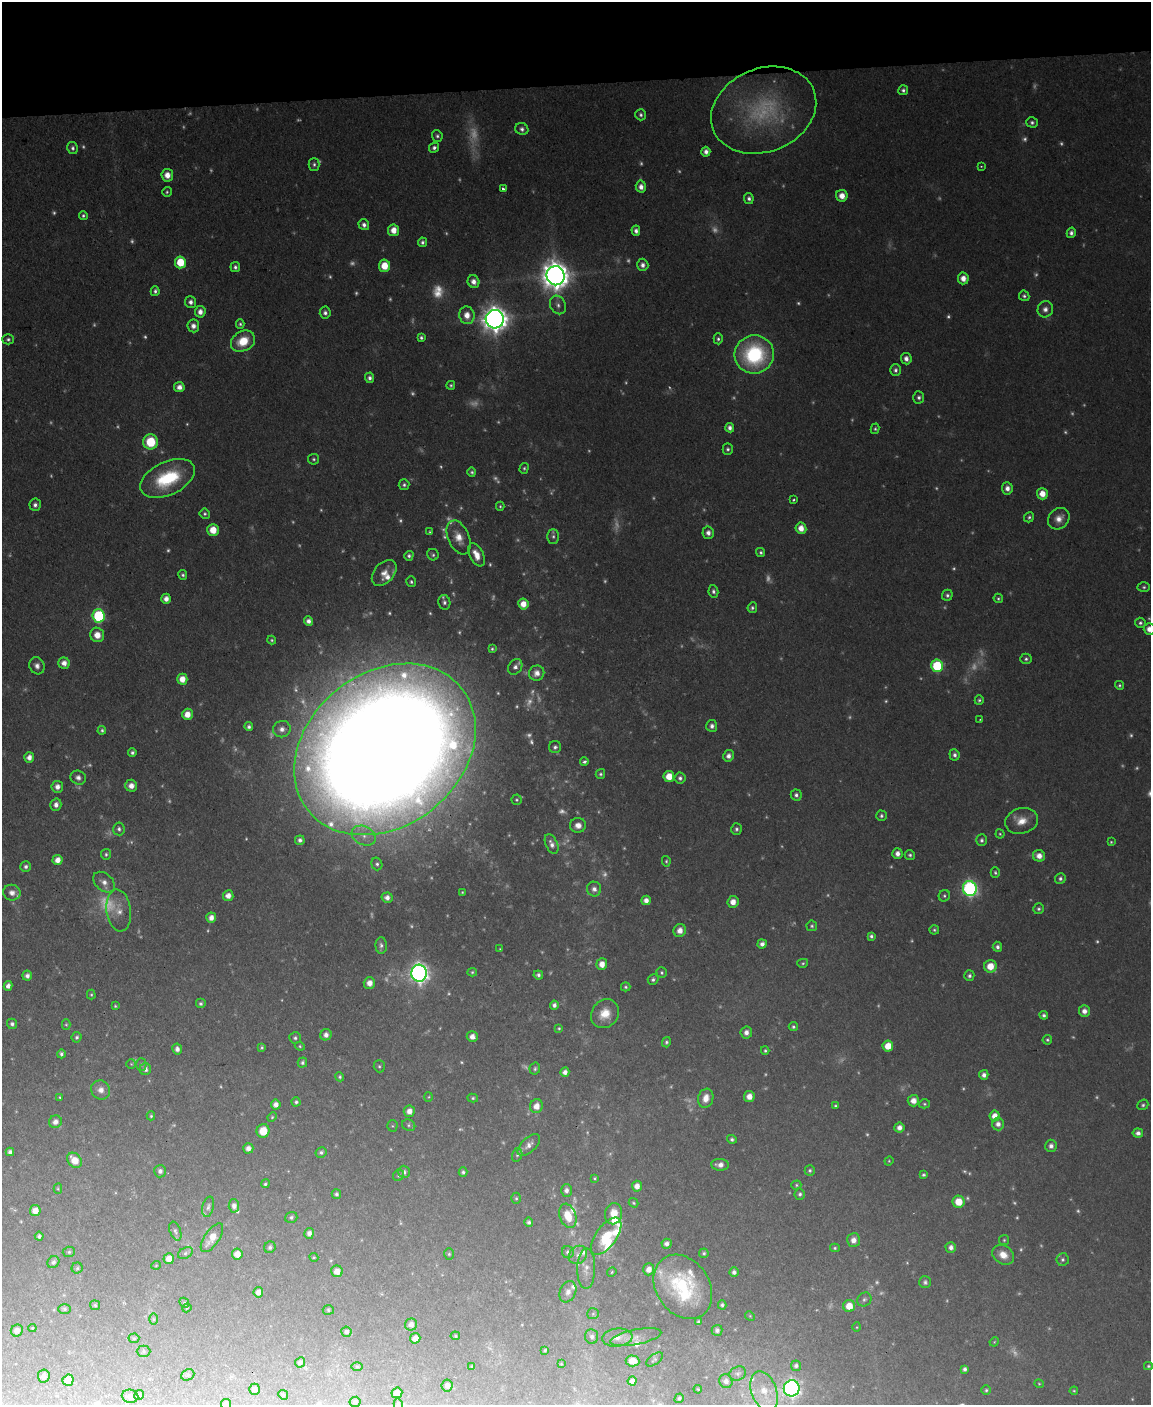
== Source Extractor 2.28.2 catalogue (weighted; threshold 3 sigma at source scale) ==
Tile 3 of 4 x 3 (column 3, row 1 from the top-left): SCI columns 2299-3447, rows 3044-4446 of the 4596 x 4572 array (HDU 1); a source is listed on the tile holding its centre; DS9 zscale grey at full resolution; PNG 1153 x 1407 px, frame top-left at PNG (2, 2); each listed source drawn as its Kron ellipse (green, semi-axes under 4 px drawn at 4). Shown black and unused: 6% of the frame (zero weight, under 2 of 3 exposures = <1% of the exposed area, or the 3 px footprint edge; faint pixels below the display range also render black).
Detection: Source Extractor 2.28.2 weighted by HDU 2 'WHT'; one run over the whole footprint, this tile lists its part. Background 0.11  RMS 0.0071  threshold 0.0321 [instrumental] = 3 sigma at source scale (4.5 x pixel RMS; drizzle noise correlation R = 1.50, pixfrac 1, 0.05/0.05 arcsec/px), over >= 5 px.
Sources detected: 544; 161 too faint to see at this stretch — neither listed nor drawn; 17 inside a brighter listed object's ellipse — not listed separately; the other 366 listed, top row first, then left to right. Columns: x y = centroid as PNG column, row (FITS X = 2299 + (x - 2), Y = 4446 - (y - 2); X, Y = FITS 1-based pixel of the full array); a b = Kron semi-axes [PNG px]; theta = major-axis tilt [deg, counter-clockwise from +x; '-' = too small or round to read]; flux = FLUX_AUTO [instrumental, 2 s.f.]
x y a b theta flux
903 90 5 5 - 2.1
764 110 54 41 22 79
641 115 5 5 - 1.9
1032 122 6 5 - 2.1
522 129 7 6 - 2.7
437 136 6 5 - 1.8
72 148 6 5 - 2.3
434 148 5 4 - 2.4
706 152 5 4 - 3.6
314 164 6 5 - 2
981 166 3 2 - 0.62
167 175 6 5 - 7.4
641 187 6 5 - 4.9
503 189 4 3 - 4.6
167 192 5 4 - 1.3
842 196 6 5 - 7.1
749 198 5 4 - 2.4
83 216 4 4 - 1.6
364 225 6 5 - 3.2
394 230 6 5 - 9.2
636 231 5 4 - 3
1071 233 5 4 - 2.6
422 242 4 4 - 2.1
180 262 6 5 - 23
643 265 6 5 - 3.5
384 266 6 5 - 13
235 267 5 5 - 2.1
556 276 9 9 - 1200
963 278 6 5 - 6.3
474 282 6 6 - 5.1
155 291 5 4 - 2
1024 296 5 5 - 1.8
191 302 6 5 - 3.3
558 305 10 7 -60 3.6
1045 309 8 7 - 4.5
200 312 6 5 - 5.1
325 313 6 5 - 2.7
467 315 9 7 -81 8.8
495 319 9 9 - 910
240 324 5 4 - 1.5
193 326 6 6 - 4.6
421 338 4 3 - 1.7
8 339 6 5 - 1.6
718 339 5 4 - 1.7
243 341 13 10 29 20
754 354 20 19 - 85
906 359 6 5 - 4.1
895 370 6 5 - 2.4
369 378 5 4 - 2.6
451 385 4 4 - 1.3
179 387 5 5 - 5.2
919 397 6 5 - 2.4
730 428 5 4 - 3.3
875 429 5 4 - 1.3
151 442 7 7 - 29
728 449 5 5 - 1.8
314 459 5 5 - 1.5
524 468 5 4 - 1.4
472 472 5 4 - 1.5
168 478 29 16 25 55
404 485 5 5 - 1.9
1007 488 6 5 - 4.5
1042 494 6 5 - 8.8
794 500 3 3 - 1.3
35 505 6 5 - 3
500 506 4 4 - 1.2
205 514 5 5 - 1.5
1029 517 5 4 - 1.6
1059 519 11 9 45 7.3
801 528 6 5 - 7.6
213 530 6 5 - 12
430 532 4 3 - 1.1
708 533 6 5 - 4
553 536 7 5 -89 2.3
459 537 18 10 -66 12
761 552 5 4 - 1.5
433 555 6 5 - 1.7
476 555 12 7 -63 9.9
409 556 5 4 - 2.1
384 573 15 9 49 7.4
183 575 5 4 - 1.7
411 582 5 5 - 1.6
1144 587 6 5 - 1.5
713 591 6 5 - 2.2
947 595 5 5 - 2
998 598 5 4 - 1.2
166 599 5 5 - 5.1
444 602 7 6 - 2.4
523 604 5 5 - 8.8
752 608 5 4 - 1.8
99 616 7 6 - 77
308 621 5 4 - 3.7
1140 623 5 5 - 1.8
1149 629 5 5 - 5.7
97 635 7 7 - 9.4
272 640 4 3 - 1.2
492 649 4 3 - 1.2
1026 659 5 5 - 1.7
64 663 6 5 - 5.6
37 666 9 7 -64 4.3
937 666 6 6 - 50
515 667 8 6 56 3.5
537 673 8 7 - 5.3
182 679 5 5 - 9
1119 685 4 4 - 1.3
979 700 5 4 - 1.4
187 714 5 5 - 8.3
980 719 4 2 - 0.6
712 726 6 5 - 2.9
249 727 4 4 - 2
282 729 9 8 - 4.6
102 730 4 4 - 1.4
555 747 6 6 - 2.3
385 749 98 77 39 5100
132 753 4 4 - 1.8
954 755 6 5 - 2.7
728 756 6 5 - 4.1
29 757 5 5 - 5.1
584 762 4 3 - 1.8
600 774 5 4 - 1.6
669 776 5 5 - 12
78 778 8 6 -25 3.4
680 778 5 5 - 2.4
131 786 6 6 - 6
57 787 6 6 - 4.4
796 795 5 5 - 2.5
516 800 5 5 - 1.2
56 805 6 5 - 3.9
881 816 5 5 - 1.8
1022 821 16 12 15 12
578 825 8 7 - 5.5
119 829 6 5 - 2.3
736 829 6 5 - 2
1000 834 4 4 - 0.97
364 836 12 9 -27 7.5
300 840 5 4 - 2.6
982 840 6 5 - 2.1
1111 842 4 4 - 0.98
552 844 10 6 -65 3.9
106 854 5 5 - 1.5
897 854 5 5 - 4.3
910 855 5 5 - 1.6
1039 856 6 5 - 6.5
57 860 5 5 - 6.1
666 861 5 4 - 1.2
377 864 6 5 - 1.9
26 867 5 5 - 2.3
995 873 5 4 - 1.5
1060 878 5 5 - 2.2
104 882 12 8 -42 5.7
594 889 7 7 - 3.7
970 889 7 7 - 210
462 892 4 3 - 0.84
12 893 8 8 - 4.8
228 896 5 5 - 5.7
944 896 6 5 - 1.5
387 898 5 5 - 3.8
646 900 4 4 - 4.5
733 902 6 5 - 6.4
1039 909 5 5 - 1.8
119 910 21 12 -82 10
211 918 5 5 - 5.2
812 926 5 5 - 1.4
680 930 6 6 - 6.5
934 930 5 4 - 1.2
871 936 4 4 - 1.9
762 944 5 4 - 3.4
381 945 8 5 -88 2.3
997 947 5 4 - 2.4
500 949 3 2 - 0.64
803 963 5 4 - 1.2
602 964 6 5 - 7.7
990 966 6 6 - 12
472 972 5 4 - 1.1
419 973 8 7 - 450
662 973 5 5 - 1.4
538 975 5 4 - 2.1
27 976 5 5 - 3.2
969 976 5 5 - 2.1
653 979 6 5 - 1.9
369 983 6 6 - 6.4
8 986 5 4 - 3.8
626 987 5 4 - 1.4
91 995 5 4 - 1.1
201 1004 5 5 - 2
554 1005 4 4 - 2.8
115 1006 4 4 - 1
1084 1011 6 5 - 5
605 1014 15 13 53 14
1044 1015 4 4 - 1.9
12 1024 5 5 - 2.3
66 1025 5 4 - 1
793 1027 4 4 - 1.6
559 1028 4 4 - 0.97
746 1032 6 6 - 4.2
326 1035 6 5 - 4.1
77 1037 5 5 - 1.6
472 1037 5 5 - 5.3
295 1038 6 5 - 1.7
1047 1040 5 4 - 1.4
666 1042 5 4 - 1.7
300 1046 5 4 - 0.94
888 1046 5 5 - 12
262 1047 4 4 - 1.3
177 1049 5 5 - 3.3
765 1051 4 3 - 1.2
61 1054 4 4 - 1.8
302 1062 5 4 - 2
131 1064 5 5 - 0.9
141 1064 6 5 - 1.6
379 1066 6 5 - 1.4
145 1069 6 5 - 3
535 1069 6 5 - 1.5
565 1072 4 4 - 3.9
984 1075 5 4 - 3.5
340 1077 5 4 - 1.3
101 1090 10 9 - 5.3
60 1097 3 3 - 0.76
429 1097 5 3 - 0.77
749 1097 5 5 - 6.2
473 1098 5 4 - 1.2
706 1098 10 7 72 8.3
913 1101 6 5 - 6.4
296 1102 4 4 - 1.6
276 1104 5 5 - 4.4
924 1104 5 4 - 1.2
1143 1105 6 5 - 1.6
536 1106 7 6 - 7.2
835 1106 4 3 - 1.1
409 1111 6 5 - 5.2
151 1116 4 4 - 1.1
995 1116 5 5 - 7.2
272 1117 5 4 - 1
55 1122 6 6 - 4.4
998 1124 6 6 - 4.2
409 1125 7 5 -23 1.7
392 1126 5 5 - 0.94
899 1128 5 5 - 4.6
263 1131 7 6 - 15
1138 1133 5 4 - 3.2
732 1139 5 4 - 1.7
529 1145 14 7 43 4.6
1051 1146 6 6 - 3.7
248 1148 5 5 - 4.4
10 1152 4 4 - 2.5
321 1152 6 5 - 2
517 1155 7 5 75 1.5
75 1160 8 6 -48 11
889 1161 4 4 - 0.81
720 1165 9 6 -4 5.1
810 1170 5 5 - 1.6
160 1171 6 6 - 2.8
404 1172 6 5 - 2.2
463 1172 4 4 - 1.7
399 1175 6 5 - 1.5
923 1175 4 4 - 1.4
595 1178 4 3 - 0.87
265 1184 4 4 - 1.4
796 1185 5 4 - 1.1
637 1186 5 5 - 5.5
58 1189 5 4 - 0.86
566 1190 6 5 - 3
336 1194 5 5 - 1.7
800 1194 6 5 - 2
516 1198 5 5 - 1.2
959 1202 6 6 - 14
633 1203 5 3 - 1
234 1206 6 5 - 3.7
208 1207 10 5 76 2.3
35 1211 5 5 - 8.3
614 1214 11 8 78 9.3
568 1216 12 8 -72 14
291 1217 6 5 - 1.8
529 1222 5 4 - 1.9
175 1231 10 5 -70 2.1
309 1233 5 5 - 3.6
39 1236 4 4 - 2.1
606 1236 22 10 54 18
212 1238 17 7 55 11
854 1240 7 6 - 5
1004 1240 5 5 - 1.1
667 1244 5 5 - 3.5
270 1247 6 5 - 2.1
951 1247 5 5 - 3.8
835 1248 5 4 - 1.2
69 1252 6 5 - 1.4
568 1252 6 6 - 2.2
185 1253 8 5 28 2
704 1253 5 4 - 1.4
237 1254 5 5 - 7.4
449 1254 5 5 - 1.1
578 1255 10 8 49 4.3
1003 1255 11 9 -35 9.8
314 1257 4 4 - 0.87
169 1259 5 5 - 7
1063 1260 6 6 - 2
53 1262 6 5 - 2.4
156 1265 5 3 - 0.59
77 1268 5 5 - 1.4
586 1269 20 9 89 7.4
649 1269 6 5 - 5.7
337 1271 6 5 - 6.3
612 1272 5 4 - 0.98
734 1272 5 4 - 3
925 1282 6 6 - 2
683 1287 34 26 -56 66
258 1292 5 5 - 4.7
568 1292 11 8 67 4.4
864 1299 7 6 - 2
184 1303 5 4 - 1
95 1305 5 5 - 1.2
722 1305 4 4 - 2
849 1306 6 6 - 11
187 1308 5 4 - 0.81
65 1309 6 5 - 1.4
328 1310 5 5 - 1.2
593 1314 6 5 - 1.3
750 1316 5 4 - 0.84
154 1319 6 4 -89 1
699 1322 4 3 - 1.5
411 1324 6 6 - 4.1
857 1327 5 3 - 0.69
32 1328 4 4 - 0.73
717 1330 5 5 - 2.5
17 1331 6 6 - 4.7
346 1332 5 5 - 2.2
455 1336 5 4 - 0.93
592 1337 7 6 - 2.6
636 1337 26 7 11 6.3
134 1338 5 5 - 1
415 1338 5 5 - 6.2
617 1338 15 9 6 6.4
994 1342 5 3 - 0.74
545 1350 3 3 - 0.99
144 1351 7 5 0 1.5
654 1359 9 5 36 1.3
632 1361 7 5 -5 8.1
300 1362 5 5 - 2.3
561 1364 4 4 - 0.72
472 1366 4 3 - 0.79
796 1366 5 5 - 2.1
1148 1366 4 4 - 1.2
357 1367 5 4 - 0.89
965 1369 4 4 - 2.4
738 1373 8 7 - 2.4
188 1375 7 5 22 1.6
44 1376 6 5 - 3.4
68 1380 6 5 - 12
632 1381 4 4 - 3.7
726 1381 7 6 - 4.1
1039 1384 4 4 - 0.86
447 1385 6 5 - 3.6
792 1388 8 8 - 250
254 1389 5 5 - 2.4
698 1389 4 3 - 0.75
986 1390 5 5 - 1.3
764 1391 20 12 -70 17
1074 1391 4 4 - 0.85
397 1393 5 5 - 4.9
139 1395 5 4 - 1.8
283 1395 5 4 - 0.96
130 1396 8 6 -6 2.9
679 1398 5 4 - 1.5
355 1402 5 5 - 1.9
226 1404 5 5 - 2.4
398 1404 6 4 -76 1.3
Overlapping masked pixels (flux is a lower limit): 1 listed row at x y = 385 749
Isophote crosses this tile's border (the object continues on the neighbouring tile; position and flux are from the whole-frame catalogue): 3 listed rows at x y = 1149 629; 226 1404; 398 1404